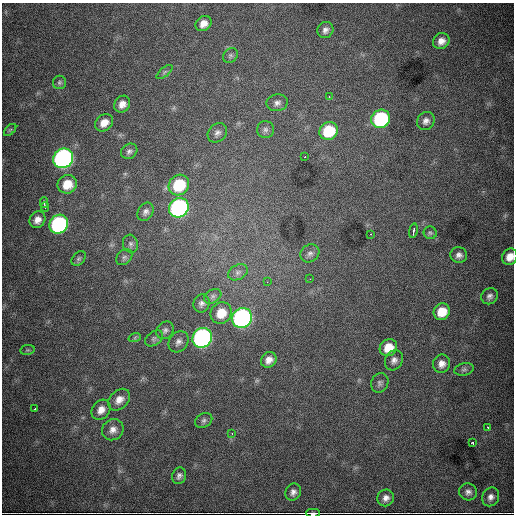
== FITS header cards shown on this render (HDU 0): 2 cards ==
NAXIS1  =                  512
NAXIS2  =                  512

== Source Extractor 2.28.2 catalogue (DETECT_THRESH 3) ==
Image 512 x 512 px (HDU 0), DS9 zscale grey, 1 PNG px = 1 image px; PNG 516 x 516 px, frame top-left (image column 1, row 512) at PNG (2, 3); each listed source drawn as its Kron ellipse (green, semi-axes under 4 px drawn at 4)
Background 8170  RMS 96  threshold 287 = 3 sigma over >= 5 px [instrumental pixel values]
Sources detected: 71; all 71 listed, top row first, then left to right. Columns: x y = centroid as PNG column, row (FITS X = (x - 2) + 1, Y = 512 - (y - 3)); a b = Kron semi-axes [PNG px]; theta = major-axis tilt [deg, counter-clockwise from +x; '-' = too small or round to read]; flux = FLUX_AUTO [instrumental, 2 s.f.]
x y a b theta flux
203 23 8 7 - 4.9e+04
325 30 8 7 - 2.8e+04
441 41 8 7 - 4.7e+04
230 55 8 6 38 1.6e+04
165 72 10 3 40 1.1e+04
59 82 7 6 - 1.5e+04
329 97 3 3 - 4.3e+03
277 103 11 8 10 3.0e+04
122 104 9 7 52 4.6e+04
381 119 10 9 - 7.2e+05
426 121 9 8 - 3.1e+04
104 123 10 8 38 6.2e+04
10 130 7 4 44 1.1e+04
265 130 8 8 - 2.3e+04
329 131 9 8 - 2.6e+05
217 133 11 8 46 3.0e+04
129 151 9 7 37 2.1e+04
305 156 2 2 - 5.7e+03
63 158 10 9 - 2.7e+06
67 184 10 9 - 1.1e+05
179 185 11 9 46 3.5e+05
44 203 5 2 - 1.1e+04
45 207 5 2 - 7.1e+03
179 208 10 9 - 1.9e+06
146 212 10 7 57 2.6e+04
37 220 9 7 54 4.5e+04
59 224 10 9 - 1.2e+06
413 231 7 3 79 1.4e+04
430 233 6 6 - 1.2e+04
371 234 2 2 - 4.8e+03
130 244 9 7 -75 2.0e+04
310 253 10 8 37 2.7e+04
459 255 8 8 - 2.9e+04
124 257 9 6 44 1.8e+04
510 257 8 7 - 6.1e+04
79 259 8 6 50 1.4e+04
238 272 10 7 28 2.6e+04
310 279 2 2 - 4.2e+03
267 282 3 2 - 4.3e+03
213 296 9 6 31 1.9e+04
490 296 8 7 - 2.5e+04
201 303 9 8 - 2.6e+04
442 312 8 7 - 1.1e+05
221 313 11 10 - 1.2e+05
242 318 10 9 - 2.4e+06
165 330 9 8 - 2.2e+04
135 337 6 4 20 8.9e+03
154 338 10 6 36 2.0e+04
202 338 10 9 - 2.3e+06
178 342 11 9 53 3.3e+04
388 348 9 8 - 1.1e+05
27 350 7 5 10 1.1e+04
269 360 8 7 - 4.6e+04
394 360 10 8 62 3.2e+04
441 364 9 8 - 4.3e+04
464 369 10 6 13 1.8e+04
380 383 10 8 65 2.3e+04
119 400 12 9 44 5.6e+04
35 408 3 2 - 9.9e+03
101 410 11 8 53 5.4e+04
204 420 9 6 32 2.0e+04
488 428 3 2 - 8.6e+03
113 430 11 10 - 4.6e+04
232 433 3 2 - 4.2e+03
472 443 3 3 - 1.7e+04
179 476 8 7 - 2.3e+04
293 492 9 7 63 2.9e+04
468 492 9 8 - 2.8e+04
491 497 10 8 59 3.3e+04
386 498 8 8 - 3.5e+04
313 513 7 2 -1 1.7e+04
At the frame edge (FLAGS 8, measured only in part): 2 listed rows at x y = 510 257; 313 513